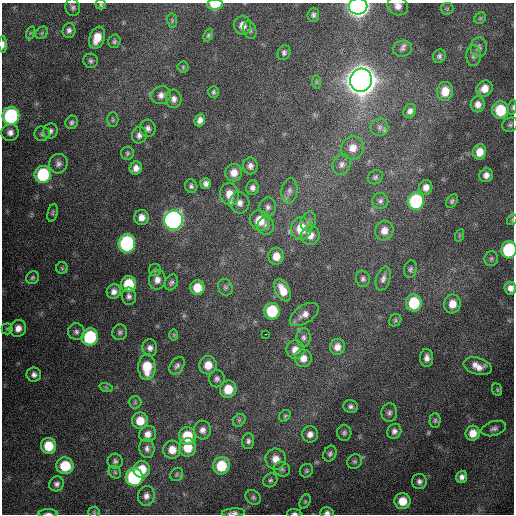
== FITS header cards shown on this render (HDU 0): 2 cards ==
NAXIS1  =                  512 / Axis length
NAXIS2  =                  512 / Axis length

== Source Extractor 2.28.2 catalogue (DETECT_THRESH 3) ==
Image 512 x 512 px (HDU 0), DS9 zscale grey, 1 PNG px = 1 image px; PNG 516 x 516 px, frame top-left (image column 1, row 512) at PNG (2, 3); each listed source drawn as its Kron ellipse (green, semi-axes under 4 px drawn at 4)
Background 779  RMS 22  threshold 67.5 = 3 sigma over >= 5 px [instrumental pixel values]
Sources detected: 171; all 171 listed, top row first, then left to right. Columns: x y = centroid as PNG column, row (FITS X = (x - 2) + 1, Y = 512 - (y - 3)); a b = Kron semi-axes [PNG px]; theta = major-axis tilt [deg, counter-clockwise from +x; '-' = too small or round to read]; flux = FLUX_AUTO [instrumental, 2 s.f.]
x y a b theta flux
215 4 8 5 3 3.4e+04
101 5 5 5 - 2.6e+03
358 6 9 8 - 9.5e+05
398 6 10 9 - 1.1e+04
73 7 9 7 -77 4.8e+03
447 9 6 6 - 2.7e+03
313 15 7 6 - 4.3e+03
480 18 6 5 - 2.3e+03
172 20 7 5 -81 2.5e+03
242 25 9 8 - 1.2e+04
69 30 7 6 - 5.6e+03
250 30 9 6 -72 3.9e+03
30 33 7 4 70 2.4e+03
42 33 7 5 46 2.7e+03
208 35 6 4 67 2.6e+03
97 38 11 7 70 2.5e+04
114 41 7 6 - 3.3e+03
3 44 8 3 90 5.6e+03
479 47 10 8 84 6.4e+03
403 49 9 8 - 6.1e+03
284 52 7 6 - 4.2e+03
439 56 7 6 - 4.0e+03
473 56 10 7 88 6.0e+03
91 61 7 7 - 4.0e+03
183 67 5 5 - 2.0e+03
361 80 11 11 - 3.2e+06
316 82 7 4 -90 2.5e+03
484 88 8 7 - 1.7e+04
445 91 9 8 - 2.3e+04
213 92 6 5 - 2.6e+03
161 95 10 8 29 8.2e+03
174 99 9 8 - 6.9e+03
478 104 8 7 - 9.4e+03
512 108 7 4 85 2.5e+03
500 110 9 8 - 6.1e+04
410 111 7 6 - 5.8e+03
11 116 9 8 - 1.7e+05
113 120 7 5 -90 2.9e+03
200 120 6 5 - 7.4e+03
72 122 7 6 - 3.8e+03
510 125 8 6 32 4.0e+03
379 127 9 8 - 6.7e+03
148 128 8 8 - 6.1e+03
50 131 8 7 - 5.3e+03
10 132 8 8 - 8.1e+03
42 134 7 7 - 3.9e+03
139 135 8 7 - 6.7e+03
353 148 12 11 - 1.8e+04
480 152 8 6 76 1.8e+04
128 153 6 6 - 3.1e+03
58 164 10 9 - 7.2e+03
342 164 11 8 66 7.9e+03
250 166 8 7 - 6.5e+03
136 168 6 6 - 9.1e+03
234 173 9 8 - 1.4e+04
43 174 8 8 - 9.7e+04
486 175 7 6 - 8.1e+03
375 177 8 6 35 3.8e+03
206 183 5 5 - 5.9e+03
191 186 7 6 - 4.1e+03
426 187 7 6 - 9.7e+03
253 188 7 6 - 6.0e+03
289 191 13 8 82 8.0e+03
229 194 11 9 -81 2.0e+04
380 201 8 8 - 5.3e+03
416 201 9 8 - 1.4e+05
452 201 7 5 55 3.3e+03
239 203 11 10 - 1.0e+04
268 207 9 8 - 5.8e+03
53 213 9 5 77 2.8e+03
141 217 7 7 - 1.1e+04
173 220 10 9 - 6.2e+05
260 220 10 9 - 3.0e+04
512 220 6 4 50 2.1e+03
309 221 10 7 70 5.9e+03
266 226 9 8 - 6.5e+03
301 228 11 10 - 4.1e+04
384 231 10 9 - 1.3e+04
310 235 10 9 - 1.3e+04
460 235 6 4 71 2.2e+03
127 243 9 8 - 2.0e+05
509 250 8 7 - 1.3e+05
276 256 8 8 - 1.7e+04
491 259 7 6 - 3.7e+03
62 268 6 5 - 2.4e+03
410 269 9 6 80 3.8e+03
155 270 6 6 - 3.0e+03
33 278 7 6 - 3.3e+03
363 279 8 7 - 4.5e+03
383 279 12 7 73 6.8e+03
157 280 10 8 80 1.0e+04
171 282 8 6 63 4.1e+03
128 284 8 7 - 5.3e+04
225 287 9 7 -65 4.2e+03
197 288 7 7 - 2.6e+04
510 288 6 6 - 9.0e+03
283 290 12 7 -64 2.2e+04
114 292 7 7 - 8.3e+03
129 296 9 7 -81 5.5e+03
414 303 8 8 - 6.5e+04
452 304 9 8 - 1.8e+04
272 311 8 8 - 6.7e+04
304 314 16 9 33 1.2e+04
395 320 6 5 - 2.9e+03
18 328 8 7 - 1.1e+04
7 329 5 5 - 2.2e+03
76 332 8 8 - 5.4e+03
120 332 8 7 - 4.3e+03
265 334 3 2 - 1.9e+03
174 335 6 4 89 1.8e+03
90 337 9 8 - 1.0e+05
303 338 9 7 -88 5.2e+03
337 347 8 7 - 1.2e+04
150 348 9 7 -79 7.1e+03
295 350 9 9 - 1.4e+04
303 358 9 8 - 1.3e+04
427 358 9 6 88 8.4e+03
208 365 9 8 - 1.9e+04
177 366 9 6 56 4.8e+03
478 366 14 8 -16 1.5e+04
147 367 13 8 90 4.3e+04
34 375 7 7 - 6.5e+03
217 379 8 7 - 5.3e+03
106 387 7 4 -19 2.0e+03
228 389 9 8 - 3.0e+04
497 390 6 5 - 2.3e+03
135 402 6 6 - 2.7e+03
351 406 7 6 - 4.4e+03
389 413 9 8 - 5.4e+03
285 416 6 5 - 2.5e+03
239 420 7 5 45 3.0e+03
435 420 7 5 88 3.0e+03
140 421 8 8 - 2.5e+04
494 429 12 7 16 6.4e+03
203 430 9 8 - 8.3e+03
394 431 8 7 - 6.1e+03
344 433 8 7 - 4.1e+03
473 433 7 7 - 1.8e+04
148 434 8 8 - 1.1e+04
310 434 8 7 - 8.8e+03
187 436 9 8 - 4.8e+04
248 441 8 6 85 4.5e+03
48 446 8 7 - 3.9e+04
188 447 9 8 - 3.1e+04
147 449 9 7 -83 6.4e+03
172 450 9 8 - 1.8e+04
330 454 8 6 66 4.4e+03
276 459 10 10 - 1.6e+04
115 461 7 7 - 4.5e+03
355 461 8 7 - 3.8e+03
65 466 8 8 - 5.1e+04
221 466 9 8 - 5.0e+04
142 469 8 8 - 3.1e+04
282 469 8 7 - 4.3e+03
306 471 7 6 - 3.2e+03
115 472 7 5 -46 2.8e+03
177 474 7 6 - 3.2e+03
134 477 9 8 - 1.9e+05
462 477 6 5 - 6.8e+03
270 480 7 6 - 3.7e+03
419 481 7 7 - 5.8e+03
57 484 8 7 - 5.6e+03
146 496 10 8 81 8.6e+03
253 497 8 6 -34 3.7e+03
305 501 7 5 64 2.8e+03
402 501 8 8 - 2.6e+04
94 512 6 5 - 2.3e+03
327 512 6 5 - 4.7e+03
233 513 11 4 3 4.9e+03
294 513 7 4 0 3.3e+03
48 514 9 3 0 3.5e+03
At the frame edge (FLAGS 8, measured only in part): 13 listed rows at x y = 215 4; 101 5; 358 6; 398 6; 3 44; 512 108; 512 220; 509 250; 510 288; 327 512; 233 513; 294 513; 48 514